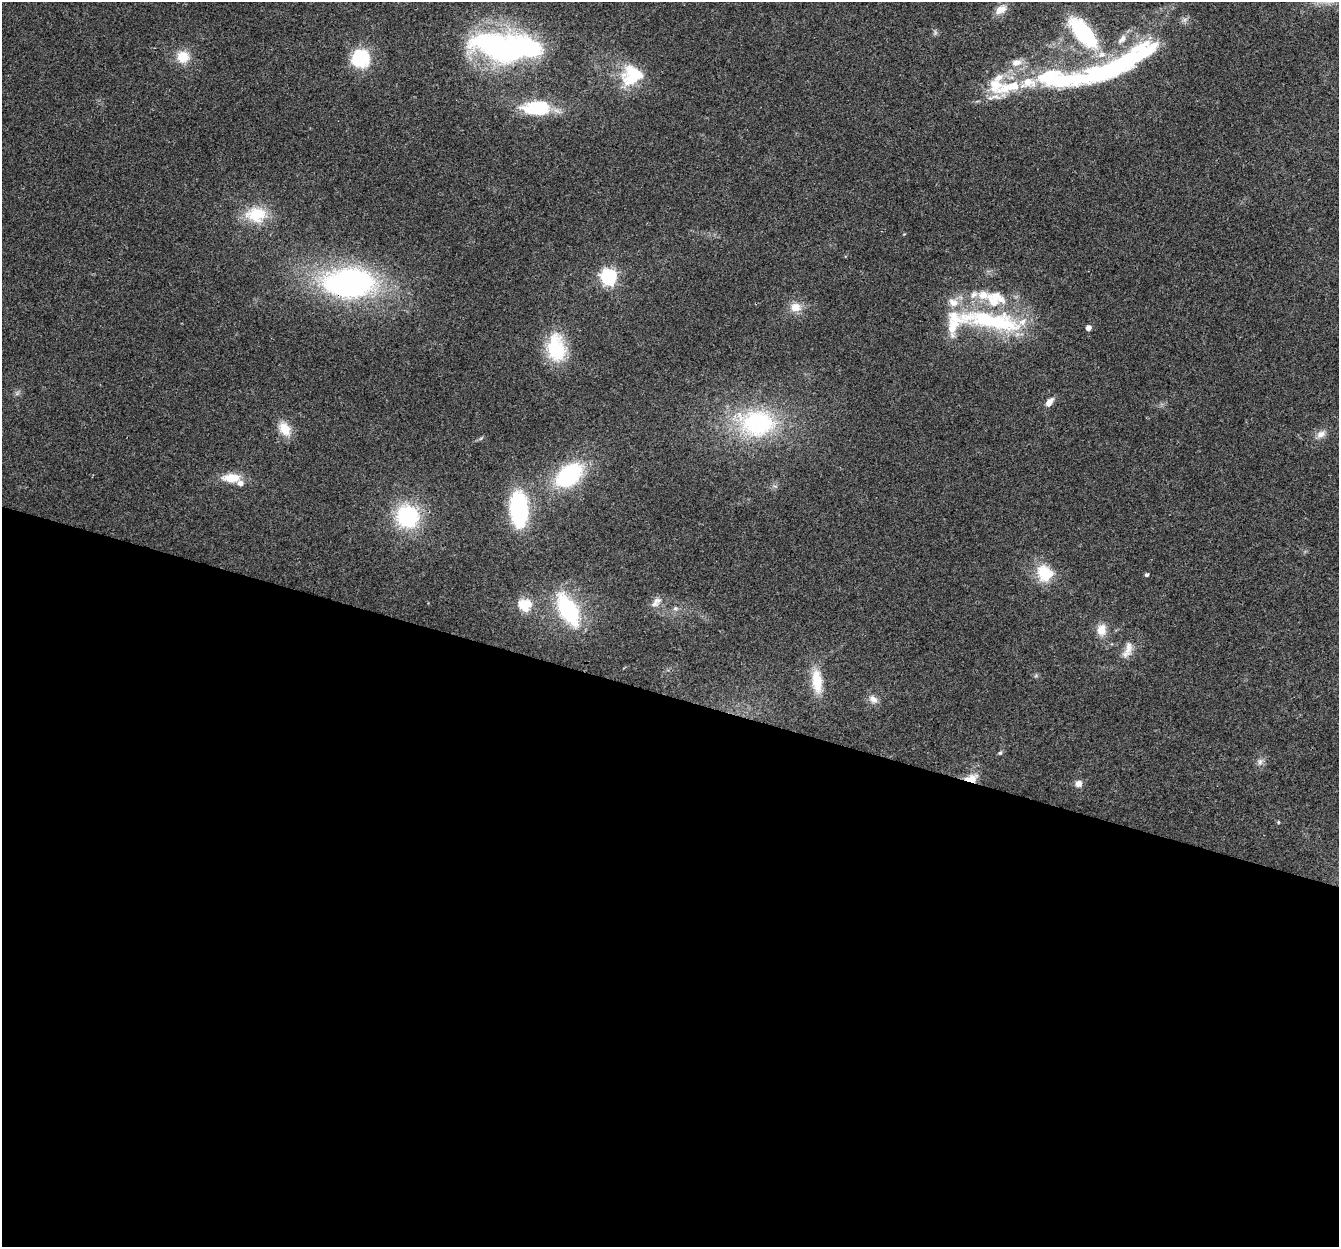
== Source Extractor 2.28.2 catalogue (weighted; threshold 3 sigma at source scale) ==
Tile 14 of 4 x 4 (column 2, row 4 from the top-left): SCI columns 1366-2702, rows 335-1579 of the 5395 x 5585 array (HDU 1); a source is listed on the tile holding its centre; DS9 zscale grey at full resolution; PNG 1341 x 1249 px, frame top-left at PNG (2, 2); no overlay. Shown black and unused: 44% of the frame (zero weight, under 3 of 4 exposures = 5% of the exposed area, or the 3 px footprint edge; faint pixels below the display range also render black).
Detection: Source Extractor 2.28.2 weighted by HDU 2 'WHT'; one run over the whole footprint, this tile lists its part. Background 0.0648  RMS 0.0041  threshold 0.0185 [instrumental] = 3 sigma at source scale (4.5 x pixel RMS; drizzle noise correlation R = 1.50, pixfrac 1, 0.0396/0.0396 arcsec/px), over >= 5 px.
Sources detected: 61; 5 inside a brighter object's white glare — not listed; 12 inside a brighter listed object's ellipse — not listed separately; the other 44 listed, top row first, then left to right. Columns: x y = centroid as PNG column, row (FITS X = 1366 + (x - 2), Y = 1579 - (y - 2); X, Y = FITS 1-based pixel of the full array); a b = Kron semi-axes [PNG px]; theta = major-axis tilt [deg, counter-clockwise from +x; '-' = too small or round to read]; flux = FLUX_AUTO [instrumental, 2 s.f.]
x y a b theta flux
1001 9 16 11 34 4.2
1083 33 32 14 -50 46
1122 39 16 9 47 3.4
494 45 67 30 -9 83
183 57 17 16 - 8
361 58 15 15 - 27
1016 62 16 11 12 4.5
632 76 26 23 32 21
999 78 15 9 31 4.6
1080 79 156 23 16 73
538 108 23 12 -3 32
256 214 24 17 0 16
609 276 7 6 - 120
349 283 49 28 1 120
994 298 25 22 57 14
796 307 15 13 -6 5.1
993 321 91 21 -9 51
1088 328 4 4 - 2.9
556 348 32 20 -82 24
17 393 8 5 46 0.96
1049 402 10 6 52 3.5
757 423 44 32 -3 51
285 429 18 12 -58 7.4
1321 434 13 9 31 2.9
481 438 6 4 19 0.63
569 475 27 17 38 44
231 478 21 10 0 8.3
519 509 26 13 -87 62
407 516 22 21 - 39
1045 573 20 17 -61 14
1147 575 4 4 - 0.81
656 602 18 9 42 3
525 604 6 6 - 43
675 608 8 6 1 1.1
568 610 37 19 -60 38
1101 630 14 11 86 5.5
1128 647 24 10 87 4.4
817 681 29 12 -84 12
873 699 13 9 -40 2.9
1000 753 6 5 - 0.72
1260 762 11 8 57 2
971 778 16 9 14 5.5
1078 784 9 9 - 2.2
1278 822 5 3 - 0.35
Overlapping masked pixels (flux is a lower limit): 2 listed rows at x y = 349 283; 971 778